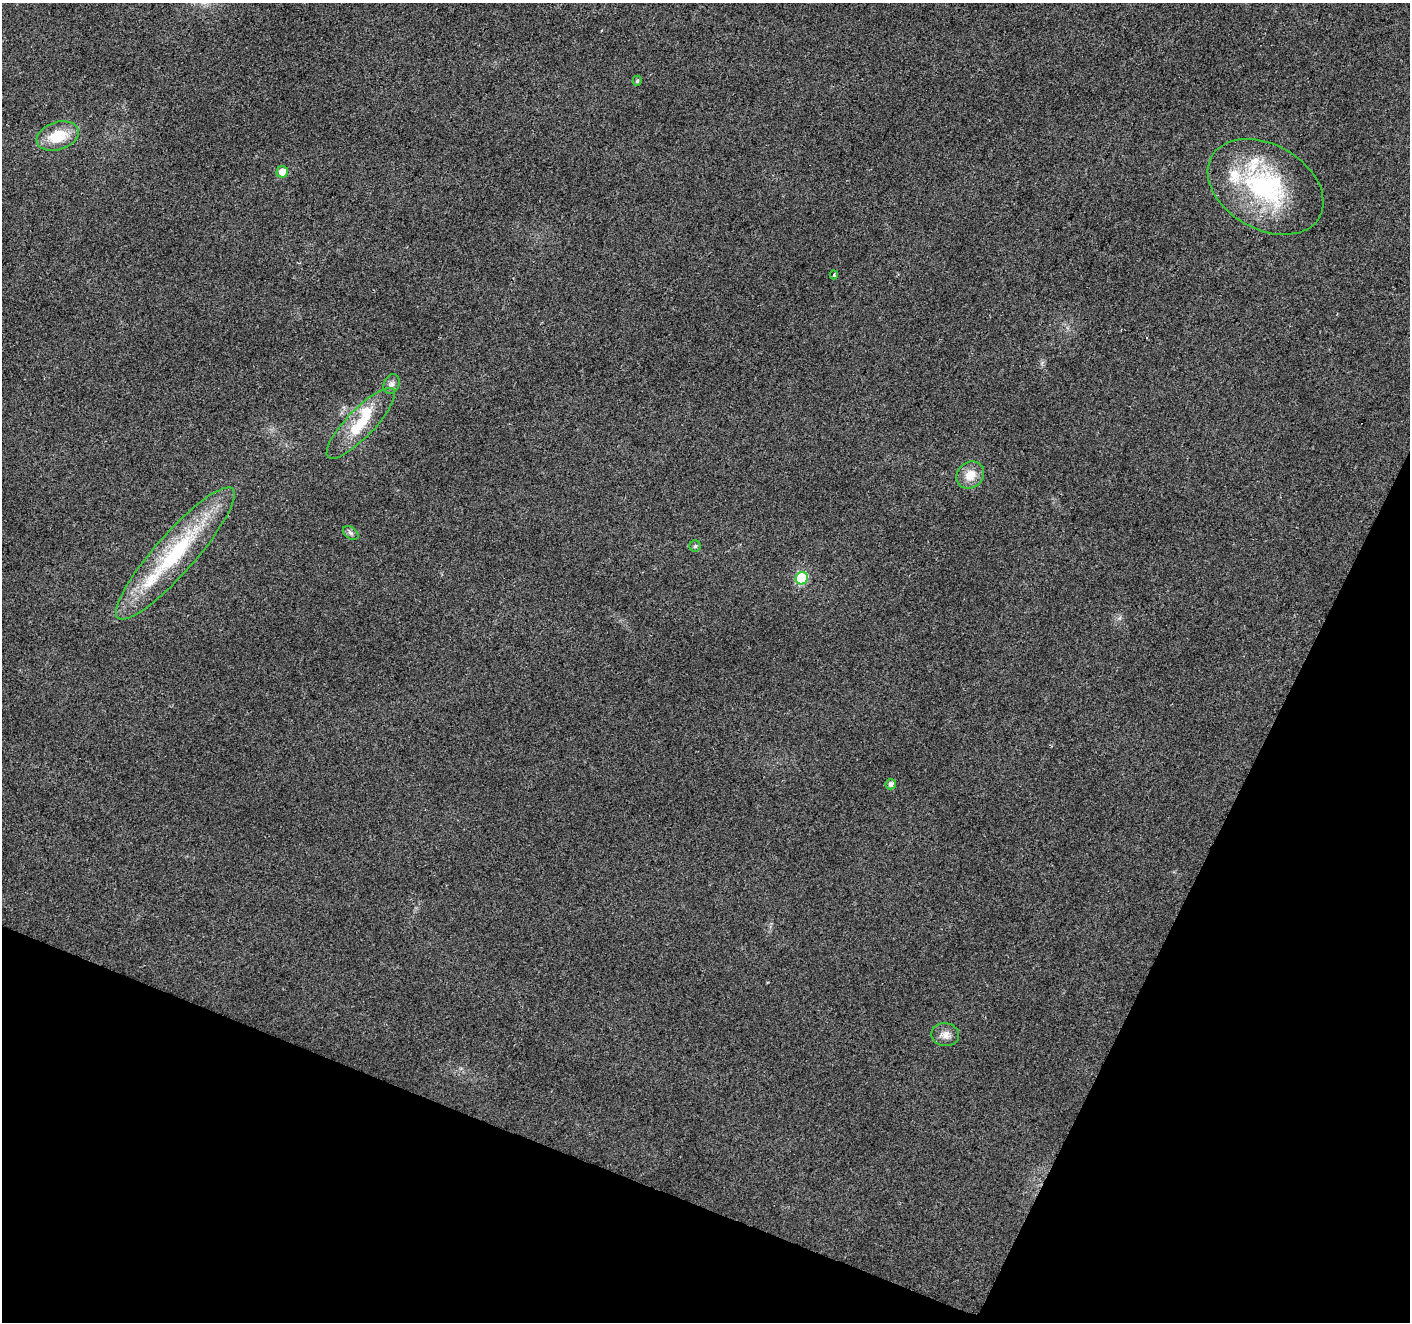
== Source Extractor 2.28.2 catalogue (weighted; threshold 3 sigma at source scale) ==
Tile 15 of 4 x 4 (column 3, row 4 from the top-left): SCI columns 2824-4231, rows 272-1591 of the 5639 x 5759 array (HDU 1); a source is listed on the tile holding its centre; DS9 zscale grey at full resolution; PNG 1412 x 1324 px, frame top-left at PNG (2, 3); each listed source drawn as its Kron ellipse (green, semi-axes under 4 px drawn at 4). Shown black and unused: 21% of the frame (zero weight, under 2 of 3 exposures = <1% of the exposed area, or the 3 px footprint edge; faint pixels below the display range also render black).
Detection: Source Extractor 2.28.2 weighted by HDU 2 'WHT'; one run over the whole footprint, this tile lists its part. Background 0.0396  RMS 0.0086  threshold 0.0385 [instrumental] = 3 sigma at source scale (4.5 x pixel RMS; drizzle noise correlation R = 1.50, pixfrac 1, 0.0396/0.0396 arcsec/px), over >= 5 px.
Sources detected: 18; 1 cosmic-ray / hot-pixel residue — neither listed nor drawn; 3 inside a brighter listed object's ellipse — not listed separately; the other 14 listed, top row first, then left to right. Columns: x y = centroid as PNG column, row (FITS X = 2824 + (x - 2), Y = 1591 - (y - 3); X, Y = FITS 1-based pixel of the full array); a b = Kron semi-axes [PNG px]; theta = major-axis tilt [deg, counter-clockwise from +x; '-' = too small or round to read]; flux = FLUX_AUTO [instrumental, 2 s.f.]
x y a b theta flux
637 81 5 4 - 1.3
58 136 22 14 18 25
282 172 6 5 - 8.1
1266 187 62 42 -30 120
834 275 4 3 - 1.3
392 384 10 7 67 3.7
361 423 47 14 46 32
970 475 15 12 42 13
351 533 9 5 -36 2.3
695 546 5 5 - 1.6
175 553 86 20 49 92
802 578 6 6 - 64
891 784 5 5 - 3.4
945 1035 14 11 -9 6.8